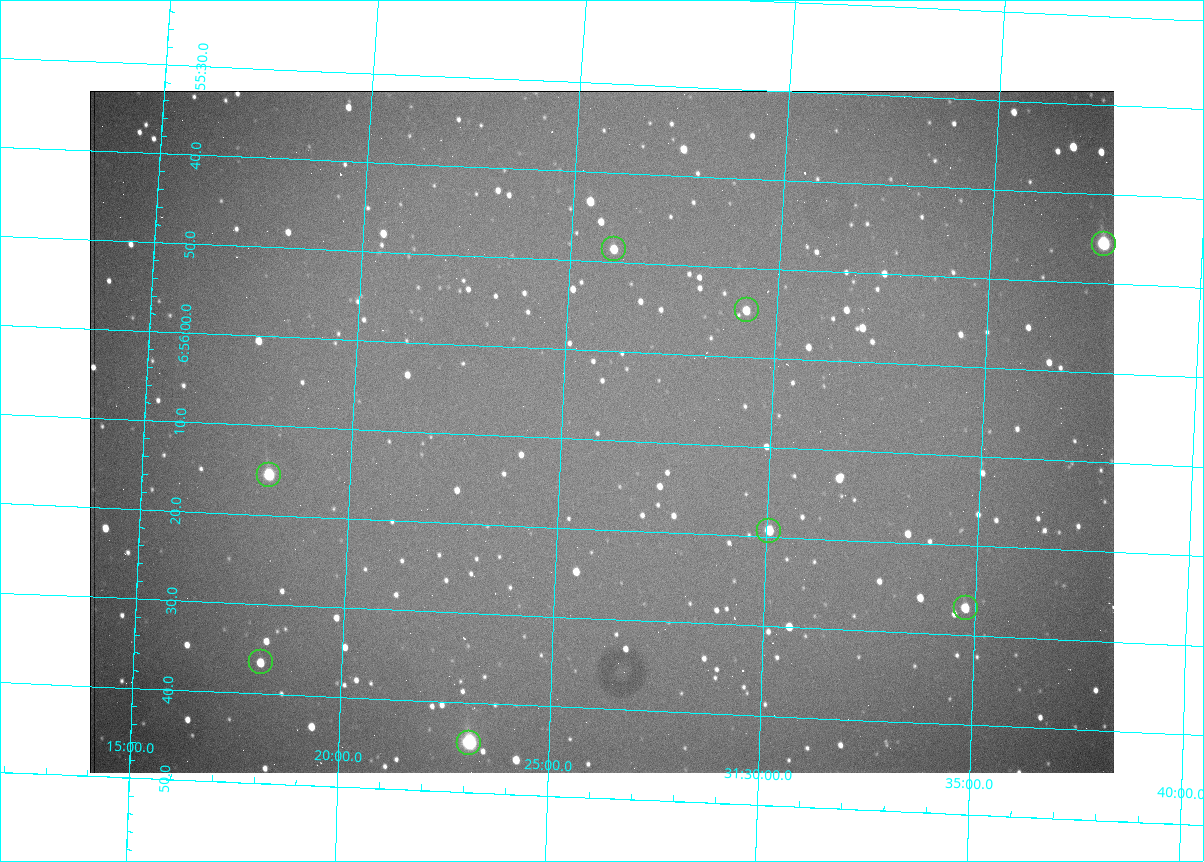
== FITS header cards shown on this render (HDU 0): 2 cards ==
NAXIS1  =                 1024 /fastest changing axis
NAXIS2  =                  682 /next to fastest changing axis

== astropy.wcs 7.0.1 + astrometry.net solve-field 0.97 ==
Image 1024 x 682 px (HDU 0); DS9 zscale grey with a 90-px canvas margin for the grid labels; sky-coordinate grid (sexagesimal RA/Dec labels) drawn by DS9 from the SOLVED WCS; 8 Tycho-2 reference stars matched to detected sources circled (green)
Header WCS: RA---TAN/DEC--TAN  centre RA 06:56:09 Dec +31:26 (104.04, +31.43 deg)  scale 1.44 arcsec/px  FOV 24.5' x 16.3'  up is -93 deg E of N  parity flipped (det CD > 0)
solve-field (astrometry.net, Tycho-2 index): VERIFIED the header's WCS against the Tycho-2 star catalogue (8 matches, 0 conflicts) and refined it, rather than solving blind
Solved WCS: RA---TAN-SIP/DEC--TAN-SIP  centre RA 06:56:09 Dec +31:26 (104.04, +31.43 deg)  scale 1.43 arcsec/px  FOV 24.4' x 16.3'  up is -93 deg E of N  parity flipped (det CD > 0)
The solver's refit moves the header's centre by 2.1 arcsec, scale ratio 0.9978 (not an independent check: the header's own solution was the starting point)
Tycho-2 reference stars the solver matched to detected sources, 8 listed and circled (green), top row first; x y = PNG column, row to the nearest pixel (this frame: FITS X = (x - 90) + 1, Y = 682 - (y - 91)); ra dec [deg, ICRS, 3 dp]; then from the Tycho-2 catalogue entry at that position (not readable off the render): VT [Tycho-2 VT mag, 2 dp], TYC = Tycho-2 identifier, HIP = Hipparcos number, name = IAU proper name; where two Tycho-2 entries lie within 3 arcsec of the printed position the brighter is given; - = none
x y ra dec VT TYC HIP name
1104 244 103.940 +31.628 9.24 2437-728-1 - -
614 249 103.952 +31.434 11.53 2437-424-1 - -
747 310 103.978 +31.488 11.51 2437-421-1 - -
269 475 104.065 +31.301 9.89 2437-425-1 - -
769 531 104.081 +31.501 10.83 2437-37-1 - -
966 608 104.112 +31.580 11.47 2437-71-1 - -
261 662 104.152 +31.301 11.67 2437-646-1 - -
469 743 104.185 +31.385 8.52 2437-370-1 33393 -